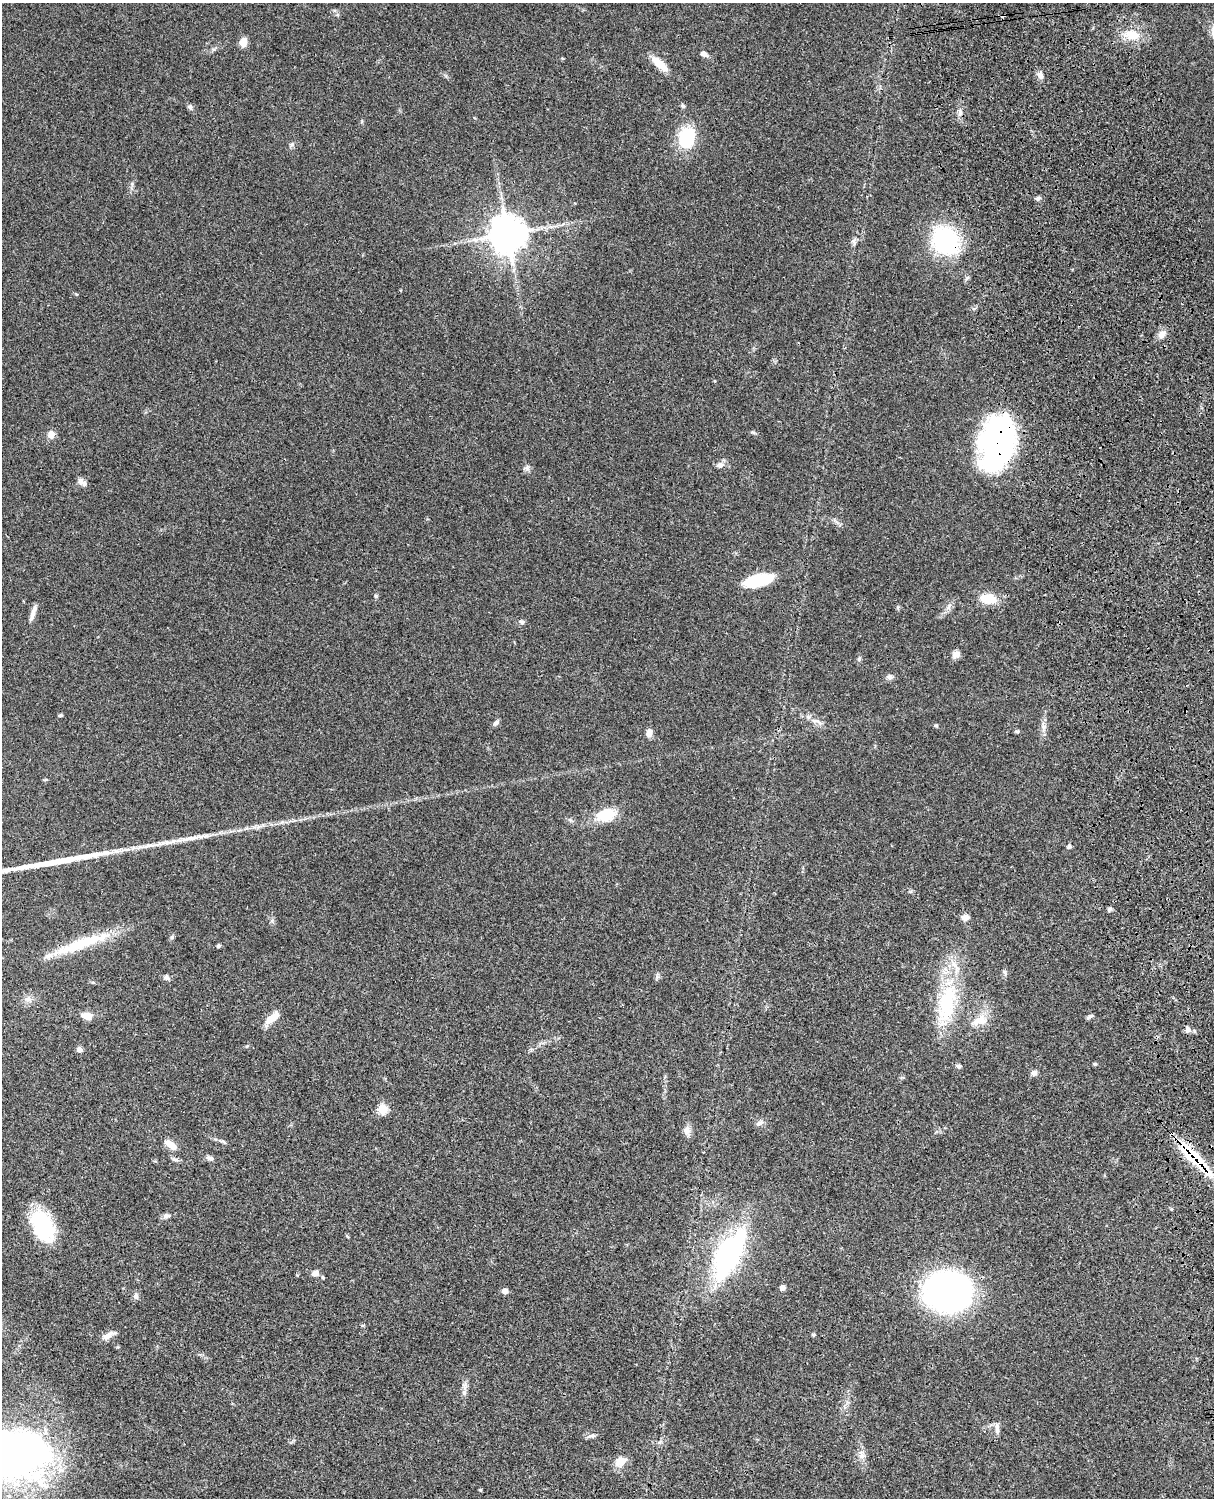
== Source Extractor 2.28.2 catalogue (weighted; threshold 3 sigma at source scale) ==
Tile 6 of 4 x 3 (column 2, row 2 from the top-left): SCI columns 1333-2544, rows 1773-3268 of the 5088 x 4928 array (HDU 1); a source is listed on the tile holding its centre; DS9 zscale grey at full resolution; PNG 1216 x 1500 px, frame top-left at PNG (2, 3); no overlay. Shown black and unused: <1% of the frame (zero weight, under 3 of 4 exposures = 6% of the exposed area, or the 3 px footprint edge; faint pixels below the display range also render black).
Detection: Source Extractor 2.28.2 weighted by HDU 2 'WHT'; one run over the whole footprint, this tile lists its part. Background 0.0768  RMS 0.0058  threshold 0.0259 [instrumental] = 3 sigma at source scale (4.5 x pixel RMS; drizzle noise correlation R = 1.50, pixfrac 1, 0.05/0.05 arcsec/px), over >= 5 px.
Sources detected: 85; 1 inside a brighter object's white glare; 1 cosmic-ray / hot-pixel residue — not listed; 1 inside a brighter listed object's ellipse — not listed separately; the other 82 listed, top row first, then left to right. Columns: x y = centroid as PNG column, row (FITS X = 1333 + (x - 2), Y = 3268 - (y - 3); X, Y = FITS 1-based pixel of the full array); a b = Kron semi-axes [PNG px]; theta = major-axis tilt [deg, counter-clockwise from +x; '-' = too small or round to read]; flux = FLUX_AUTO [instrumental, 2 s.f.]
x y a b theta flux
1132 35 21 12 -10 10
243 42 10 8 84 4.4
704 54 7 5 -28 2.3
660 64 23 8 -40 8.7
1040 75 8 7 - 2.6
683 106 6 5 - 0.99
190 107 6 6 - 1.3
960 113 8 6 71 1.8
687 138 26 19 73 25
1038 198 7 5 21 1.2
508 234 11 11 - 1300
854 241 9 6 78 1.6
945 241 37 28 -49 54
1162 334 11 8 56 3.9
753 432 7 4 -19 0.84
51 434 11 8 -78 3.1
997 442 48 28 77 160
720 465 9 8 - 2.6
527 468 8 6 1 1.6
82 482 13 6 -34 2.5
758 580 26 11 14 28
376 596 5 5 - 0.77
988 599 22 11 -8 11
33 614 22 5 72 3.3
522 622 7 5 -15 1.2
956 654 10 8 55 3
859 659 7 4 55 0.91
890 677 9 7 -5 2
60 715 5 4 - 0.74
815 721 14 3 -11 2
496 722 9 5 44 1.5
936 725 6 4 -1 0.71
1043 727 13 8 -81 2.9
1017 731 6 4 -1 0.75
649 733 9 7 85 3.3
606 815 18 11 18 19
258 827 7 4 19 1.5
191 838 44 6 12 10
1069 846 6 5 - 1.3
1109 909 7 5 42 1.1
965 917 9 7 1 3
172 937 6 5 - 0.98
82 943 79 12 19 27
218 946 4 3 - 1.2
1005 972 7 6 - 1.3
166 977 8 6 -16 1.7
28 999 11 6 -15 2.5
947 1003 59 22 78 45
87 1016 11 7 -11 6.3
1090 1016 8 5 34 1.2
272 1018 18 8 36 7.4
979 1020 24 12 23 8.7
1188 1030 8 6 -85 2.3
79 1050 6 5 - 2.7
1095 1064 5 4 - 0.71
958 1066 6 5 - 1.3
1034 1073 9 7 34 1.8
383 1109 5 5 - 30
760 1123 12 5 33 1.7
686 1130 11 9 70 3.1
223 1142 7 4 -45 0.92
170 1145 16 7 -38 5.5
1193 1157 44 14 -43 26
209 1158 10 6 -27 1.8
166 1216 9 6 3 1.9
43 1226 33 19 -66 43
729 1254 55 23 64 100
315 1273 9 7 24 3
323 1277 5 3 - 0.69
782 1288 7 6 - 1.7
505 1291 5 5 - 3.3
948 1291 33 28 -2 250
136 1296 9 7 84 1.8
813 1334 6 4 0 0.61
108 1335 20 7 29 3.9
464 1392 8 6 -70 1.7
997 1426 11 6 83 2.5
592 1436 14 4 0 1.7
18 1453 79 54 8 280
862 1455 13 6 78 3
620 1461 15 11 32 5.9
480 1490 4 3 - 0.68
Overlapping masked pixels (flux is a lower limit): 3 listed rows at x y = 945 241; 997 442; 1193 1157
Isophote crosses this tile's border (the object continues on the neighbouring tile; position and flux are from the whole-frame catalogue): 1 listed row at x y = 18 1453
Unlisted compact peaks at least as high as the median listed source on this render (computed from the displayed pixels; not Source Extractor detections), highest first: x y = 132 184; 292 144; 76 294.